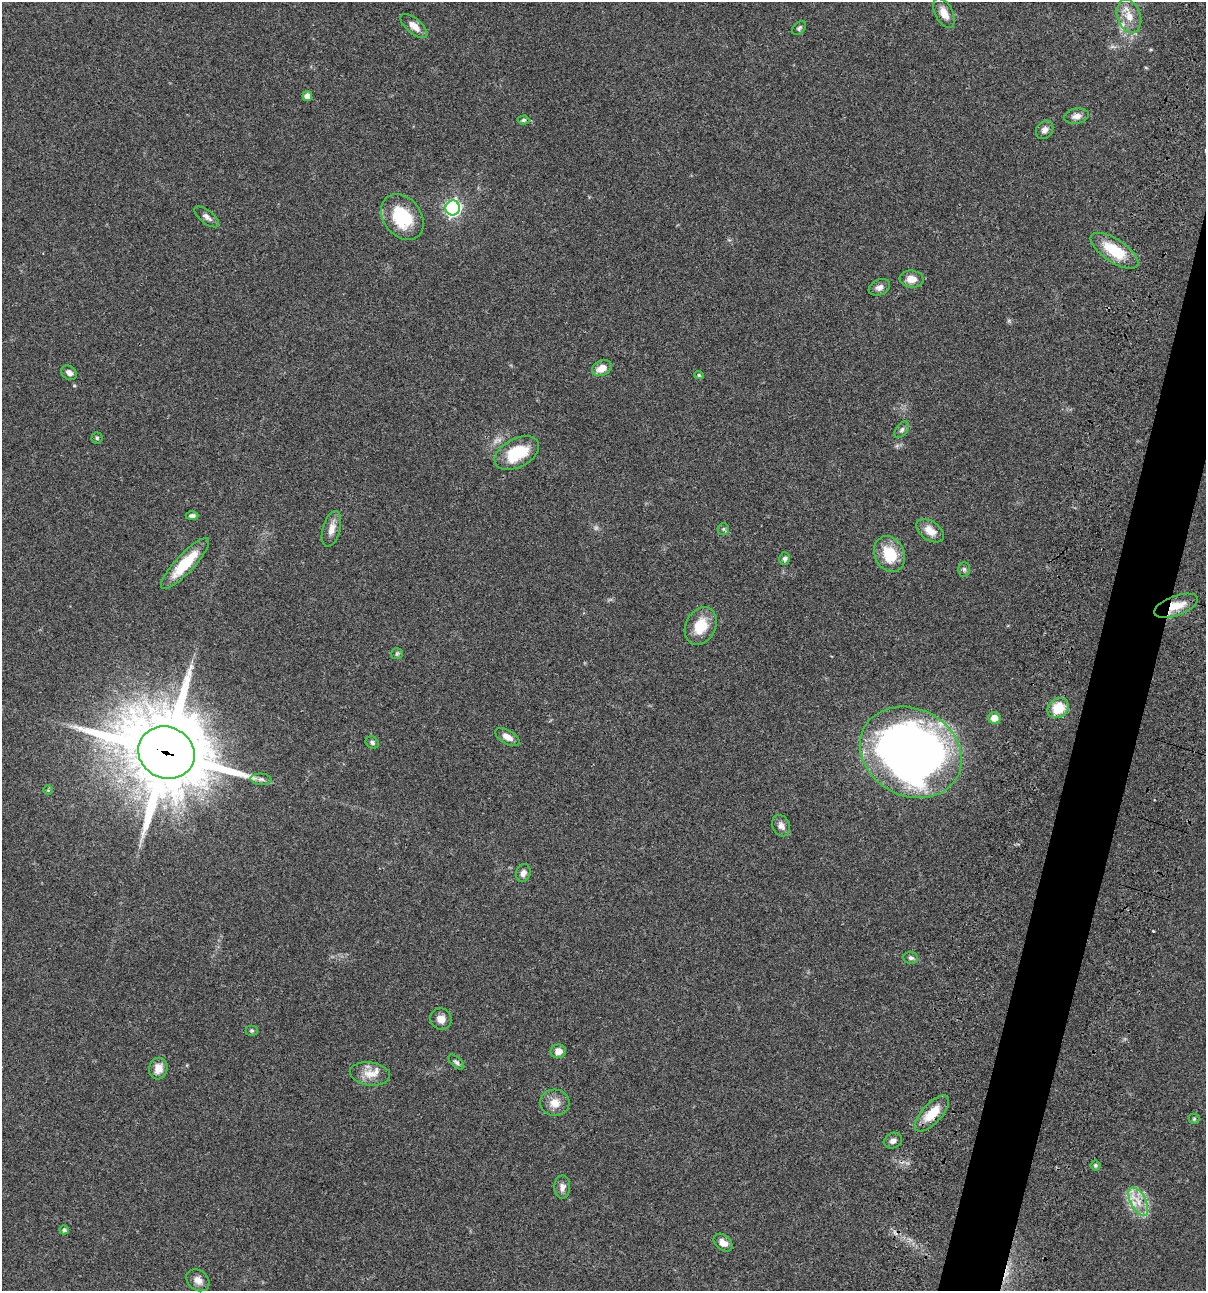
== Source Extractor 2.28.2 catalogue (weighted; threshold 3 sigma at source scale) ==
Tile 10 of 4 x 4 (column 2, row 3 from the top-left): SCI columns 1437-2640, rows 1409-2697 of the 5406 x 5393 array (HDU 1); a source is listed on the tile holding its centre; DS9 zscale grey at full resolution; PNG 1208 x 1293 px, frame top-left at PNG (2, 2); each listed source drawn as its Kron ellipse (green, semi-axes under 4 px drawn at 4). Shown black and unused: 4% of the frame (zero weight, under 3 of 4 exposures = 9% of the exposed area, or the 3 px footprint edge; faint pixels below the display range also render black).
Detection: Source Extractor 2.28.2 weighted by HDU 2 'WHT'; one run over the whole footprint, this tile lists its part. Background 0.0468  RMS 0.0053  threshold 0.0239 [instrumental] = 3 sigma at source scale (4.5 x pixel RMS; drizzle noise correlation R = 1.50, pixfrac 1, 0.05/0.05 arcsec/px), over >= 5 px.
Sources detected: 63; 1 cosmic-ray / hot-pixel residue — neither listed nor drawn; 4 inside a brighter listed object's ellipse — not listed separately; the other 58 listed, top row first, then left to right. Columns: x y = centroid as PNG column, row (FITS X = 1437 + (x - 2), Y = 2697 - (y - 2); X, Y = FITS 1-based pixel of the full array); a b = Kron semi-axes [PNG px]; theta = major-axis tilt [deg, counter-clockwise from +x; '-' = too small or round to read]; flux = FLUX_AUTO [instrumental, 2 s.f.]
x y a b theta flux
944 13 16 8 -63 5.1
1129 16 17 11 -71 6.6
414 26 16 7 -40 4.6
799 28 8 5 46 1
307 96 5 5 - 3.9
1076 116 12 7 10 2.9
524 120 6 4 2 0.81
1045 130 10 8 53 2.3
453 208 7 7 - 140
207 217 15 6 -38 2.4
402 217 25 18 -52 25
1115 251 27 11 -33 18
911 279 12 8 -5 5.2
879 287 11 7 24 2.4
602 368 10 7 25 5.2
69 373 8 6 -33 2.4
699 375 5 4 - 0.76
902 430 9 5 52 1.4
97 438 5 5 - 0.71
517 453 24 14 27 21
192 516 6 4 1 1.6
331 529 18 8 75 4.4
723 529 6 5 - 0.98
930 531 15 9 -35 5.7
890 554 18 15 -64 16
785 559 6 5 - 1.3
185 563 34 9 47 17
964 569 7 6 - 1.1
1176 606 23 10 20 9
701 626 20 15 63 12
397 654 6 5 - 0.85
1058 708 11 9 34 13
994 718 6 6 - 6.2
507 737 13 7 -31 3.8
372 742 7 5 -32 1.2
911 752 53 43 -27 400
166 753 29 25 -25 6100
261 779 10 5 -5 1.8
48 790 5 5 - 0.55
781 826 11 8 -63 2.7
523 873 9 7 72 2.6
911 958 7 6 - 1.3
441 1019 11 10 - 3.4
251 1030 6 5 - 0.77
558 1051 8 7 - 3.7
456 1062 10 5 -42 1.2
158 1069 11 9 77 5.1
370 1074 20 11 -7 6.6
555 1103 15 13 -5 5.7
932 1113 23 10 47 11
1194 1119 5 5 - 0.68
893 1141 9 7 28 2.1
1095 1165 5 5 - 0.83
562 1187 11 8 88 2.6
1138 1201 16 7 -63 6
64 1230 5 4 - 1.3
723 1243 10 7 -41 3.9
198 1280 12 9 -40 3.5
Overlapping masked pixels (flux is a lower limit): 3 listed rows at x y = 1176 606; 166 753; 932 1113